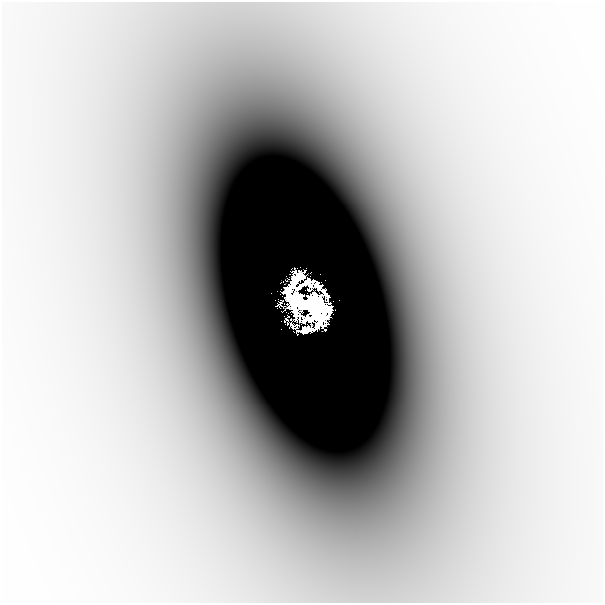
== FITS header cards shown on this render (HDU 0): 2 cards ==
NAXIS1  =                  601
NAXIS2  =                  601

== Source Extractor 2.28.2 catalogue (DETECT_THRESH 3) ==
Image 601 x 601 px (HDU 0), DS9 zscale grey, 1 PNG px = 1 image px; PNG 605 x 605 px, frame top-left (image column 1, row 601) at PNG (2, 2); no overlay
Background -8.67e-05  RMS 2.0e-05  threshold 6.08e-05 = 3 sigma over >= 5 px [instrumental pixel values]
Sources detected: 5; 1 with non-positive FLUX_AUTO (blend fragments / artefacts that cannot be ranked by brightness) is not listed; the other 4 listed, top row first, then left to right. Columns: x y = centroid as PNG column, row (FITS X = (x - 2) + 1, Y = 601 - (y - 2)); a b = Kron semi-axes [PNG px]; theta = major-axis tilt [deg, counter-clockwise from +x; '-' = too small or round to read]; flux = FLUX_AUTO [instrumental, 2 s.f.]
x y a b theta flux
297 278 15 8 42 0.82
308 283 10 7 -15 0.48
307 305 37 23 -29 19
306 330 16 6 5 0.39
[1 non-positive-flux detection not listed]